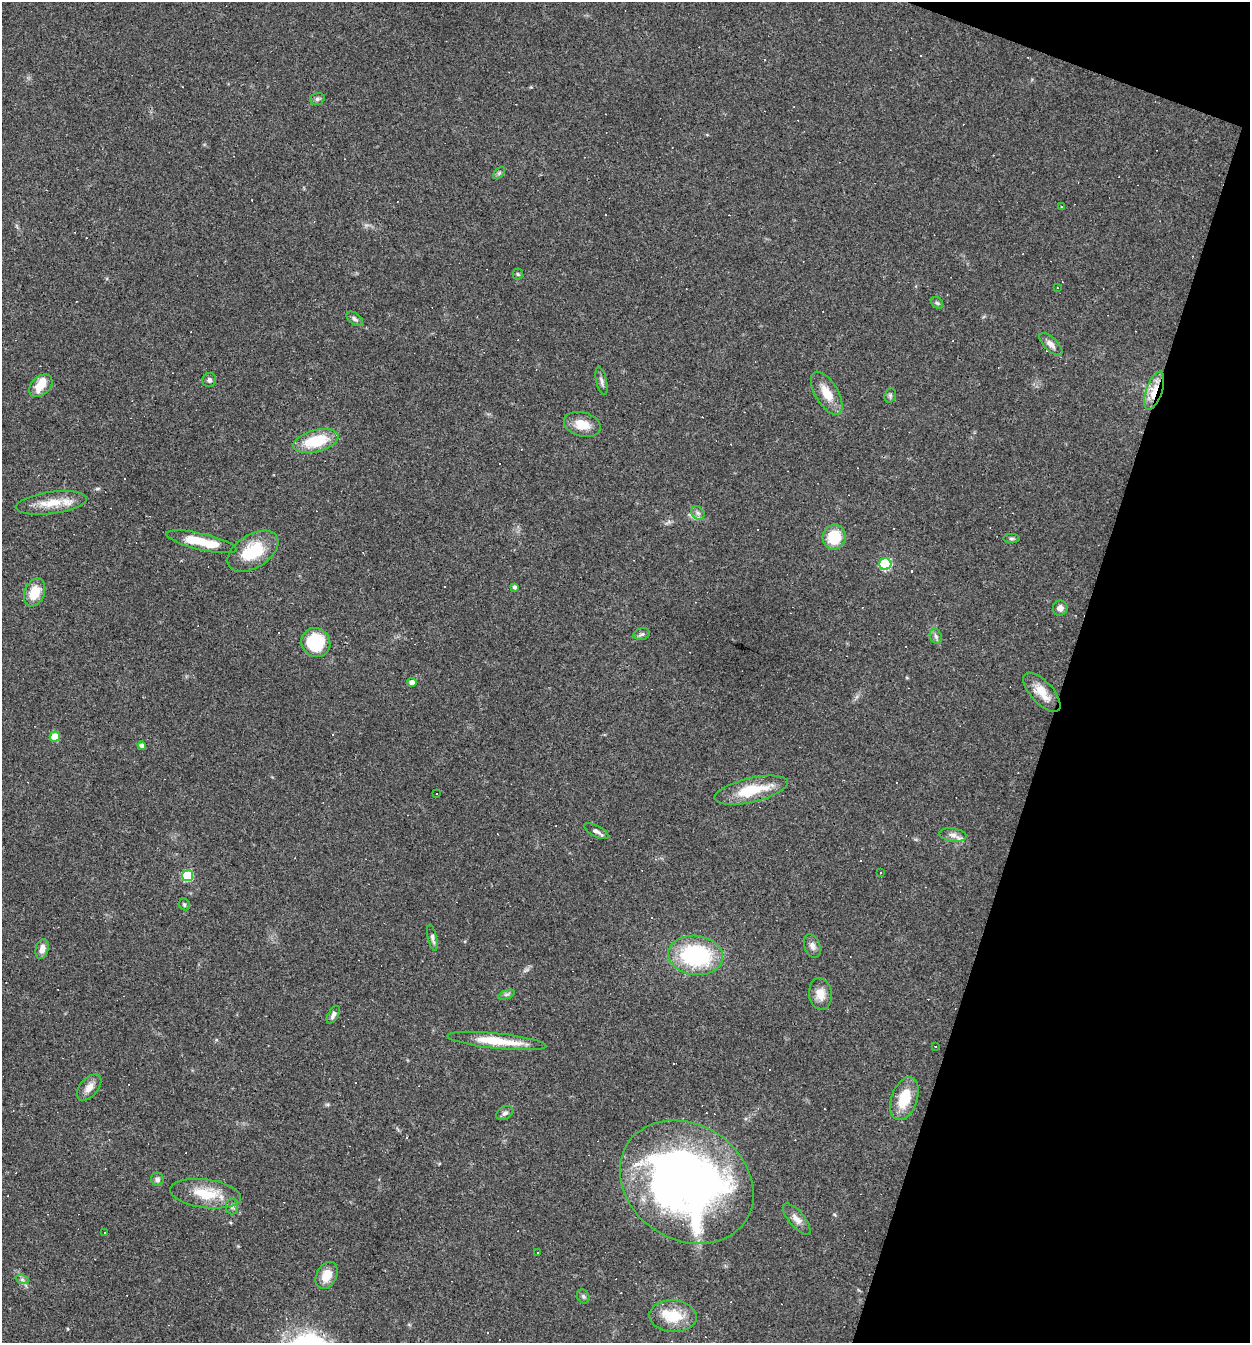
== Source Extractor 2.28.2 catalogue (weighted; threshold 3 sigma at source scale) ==
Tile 8 of 4 x 4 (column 4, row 2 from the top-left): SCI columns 4001-5248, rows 2682-4022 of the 5378 x 5362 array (HDU 1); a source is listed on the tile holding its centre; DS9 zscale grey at full resolution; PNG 1252 x 1345 px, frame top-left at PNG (2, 2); each listed source drawn as its Kron ellipse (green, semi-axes under 4 px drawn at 4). Shown black and unused: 16% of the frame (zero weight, under 3 of 4 exposures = <1% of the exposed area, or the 3 px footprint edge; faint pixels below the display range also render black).
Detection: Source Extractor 2.28.2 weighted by HDU 2 'WHT'; one run over the whole footprint, this tile lists its part. Background 0.0527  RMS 0.0047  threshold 0.0212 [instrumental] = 3 sigma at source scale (4.5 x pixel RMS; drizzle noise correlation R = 1.50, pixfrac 1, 0.05/0.05 arcsec/px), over >= 5 px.
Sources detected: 99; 34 cosmic-ray / hot-pixel residue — neither listed nor drawn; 2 inside a brighter listed object's ellipse — not listed separately; the other 63 listed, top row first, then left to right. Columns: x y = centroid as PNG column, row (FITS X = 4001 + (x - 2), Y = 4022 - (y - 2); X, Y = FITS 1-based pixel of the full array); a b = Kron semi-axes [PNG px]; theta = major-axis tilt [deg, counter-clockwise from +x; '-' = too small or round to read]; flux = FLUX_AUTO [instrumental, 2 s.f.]
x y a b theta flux
317 99 7 5 17 1.1
499 173 7 4 45 0.78
1062 207 3 2 - 0.51
518 274 5 5 - 0.62
1057 288 3 2 - 0.29
937 303 6 5 - 0.76
355 319 9 5 -36 1.4
1051 344 15 6 -44 2.8
209 380 7 7 - 1.6
602 381 14 5 -77 1.7
41 386 13 9 42 7
1154 391 20 8 71 10
827 393 24 11 -59 8.1
890 395 7 5 71 0.93
582 424 19 12 -14 7.4
316 441 23 11 15 18
51 503 36 11 7 11
698 513 7 6 - 1.5
834 537 12 11 - 15
1011 538 8 4 0 0.93
202 542 36 8 -13 15
253 551 28 16 32 19
885 564 6 6 - 45
515 587 4 3 - 0.93
34 592 14 10 68 9.2
1060 608 7 7 - 2.3
642 634 8 6 15 1.1
936 636 8 6 -69 1.2
316 643 15 14 - 26
412 682 4 4 - 2.3
1042 692 24 11 -47 7.9
55 737 5 5 - 9.4
142 746 4 4 - 1.5
751 790 37 12 13 17
436 794 3 3 - 1.6
596 831 13 5 -27 1.9
953 835 13 6 -8 2.7
880 872 3 2 - 0.42
187 876 5 5 - 32
184 904 6 5 - 0.88
432 938 13 4 -77 1.5
812 946 12 8 -71 2.2
42 949 10 6 75 3.1
696 955 27 19 -7 48
507 994 8 3 19 0.92
820 994 16 11 -82 5.1
333 1015 10 5 59 1.6
497 1041 49 7 -6 14
935 1046 3 2 - 0.43
89 1087 15 9 50 3.8
904 1099 22 13 70 13
505 1113 9 6 28 1.5
157 1179 6 6 - 1.6
687 1182 70 57 -34 300
206 1194 36 14 -7 15
232 1207 8 6 -90 1.4
797 1219 19 7 -50 3.4
104 1233 3 2 - 0.47
538 1252 2 2 - 0.33
327 1275 14 10 63 7.1
22 1279 7 4 -19 0.97
583 1296 7 6 - 1
673 1316 23 16 -4 14
Overlapping masked pixels (flux is a lower limit): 1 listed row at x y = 1154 391